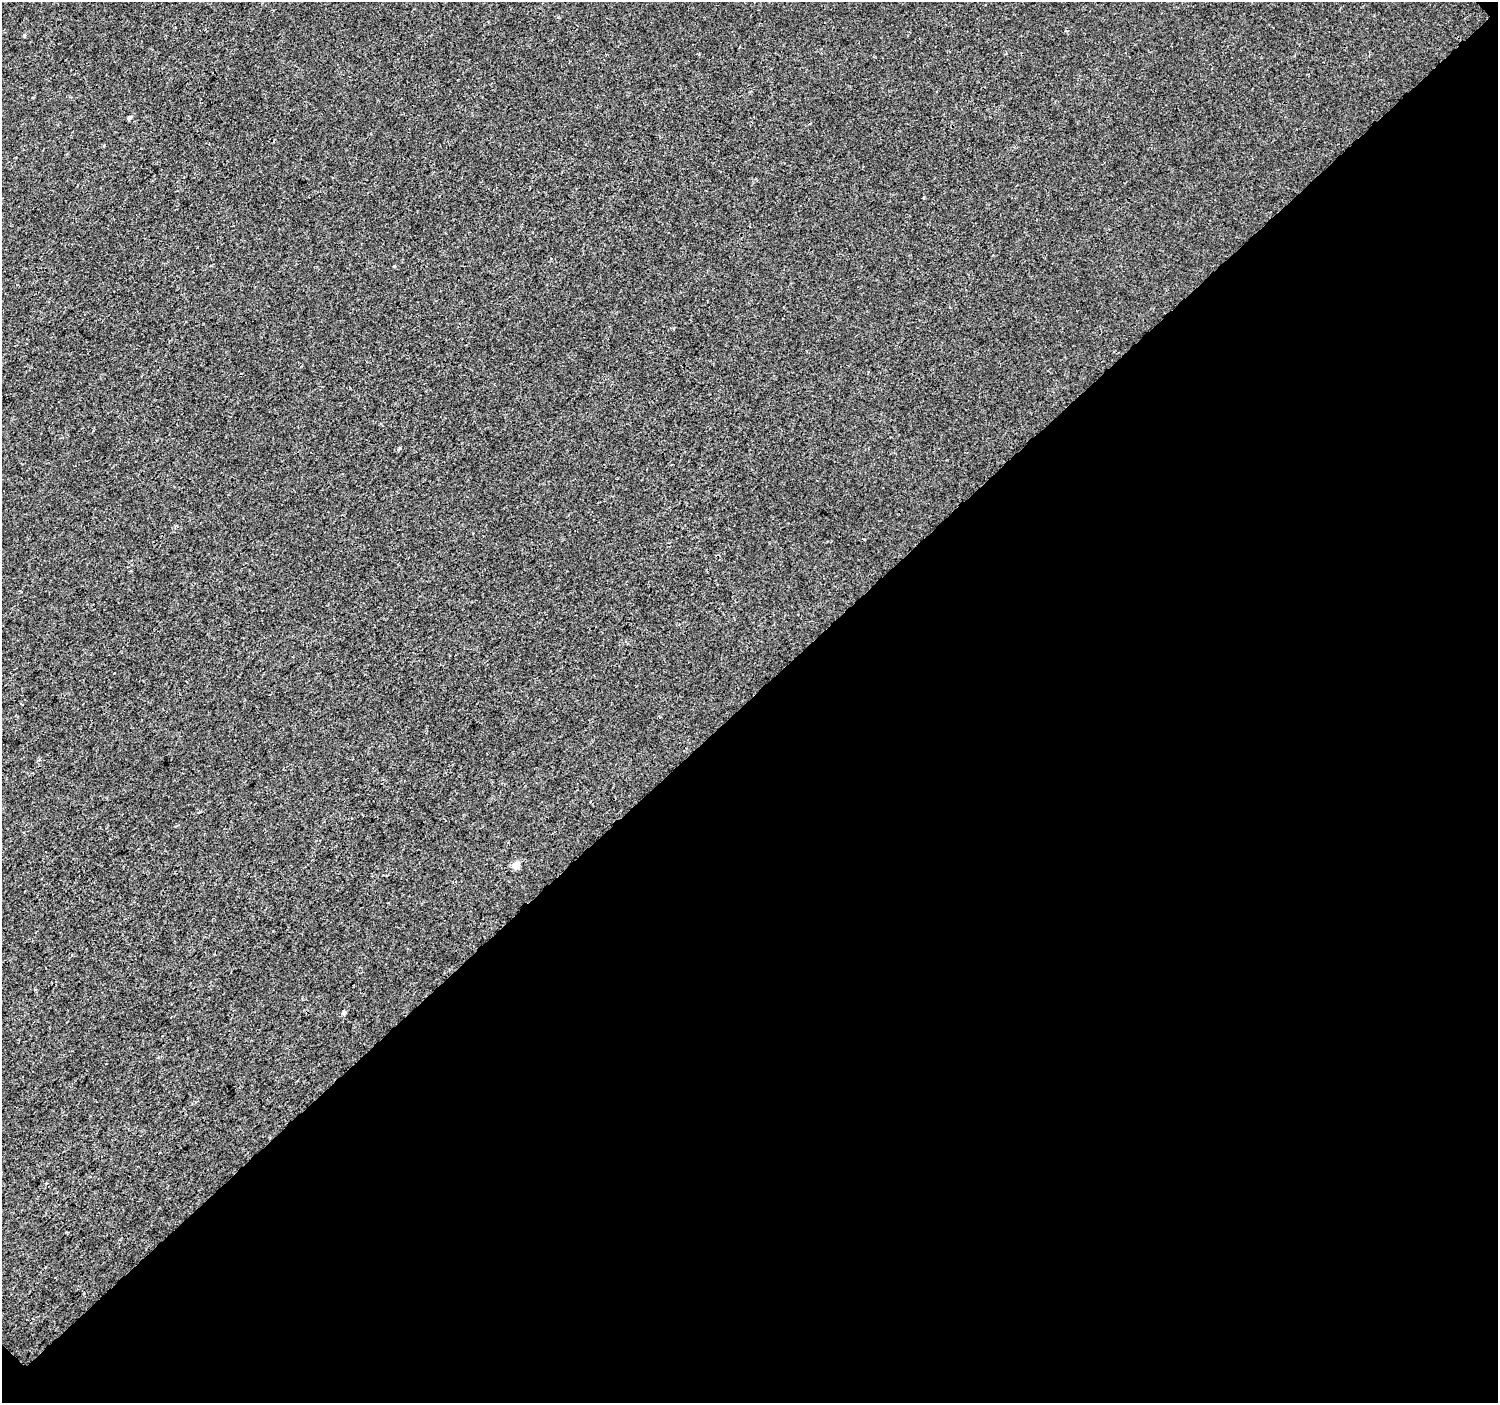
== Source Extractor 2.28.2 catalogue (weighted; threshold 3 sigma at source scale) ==
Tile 12 of 4 x 4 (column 4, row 3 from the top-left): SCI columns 4527-6022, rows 1592-2992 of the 6066 x 6047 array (HDU 1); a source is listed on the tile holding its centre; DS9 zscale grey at full resolution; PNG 1500 x 1405 px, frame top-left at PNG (2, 2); no overlay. Shown black and unused: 50% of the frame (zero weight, under 3 of 4 exposures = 4% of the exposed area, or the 3 px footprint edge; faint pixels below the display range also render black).
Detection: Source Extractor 2.28.2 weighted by HDU 2 'WHT'; one run over the whole footprint, this tile lists its part. Background 2.01e-04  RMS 0.0026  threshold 0.0118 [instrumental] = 3 sigma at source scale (4.5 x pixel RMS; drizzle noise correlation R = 1.50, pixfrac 1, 0.0396/0.0396 arcsec/px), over >= 5 px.
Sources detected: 3; all 3 listed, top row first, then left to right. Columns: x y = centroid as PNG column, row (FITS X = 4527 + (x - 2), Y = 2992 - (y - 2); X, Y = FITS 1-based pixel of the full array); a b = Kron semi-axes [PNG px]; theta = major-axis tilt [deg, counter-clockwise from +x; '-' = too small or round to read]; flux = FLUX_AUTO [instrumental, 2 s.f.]
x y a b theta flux
129 117 5 4 - 0.63
516 865 5 5 - 4.6
344 1013 6 5 - 0.52